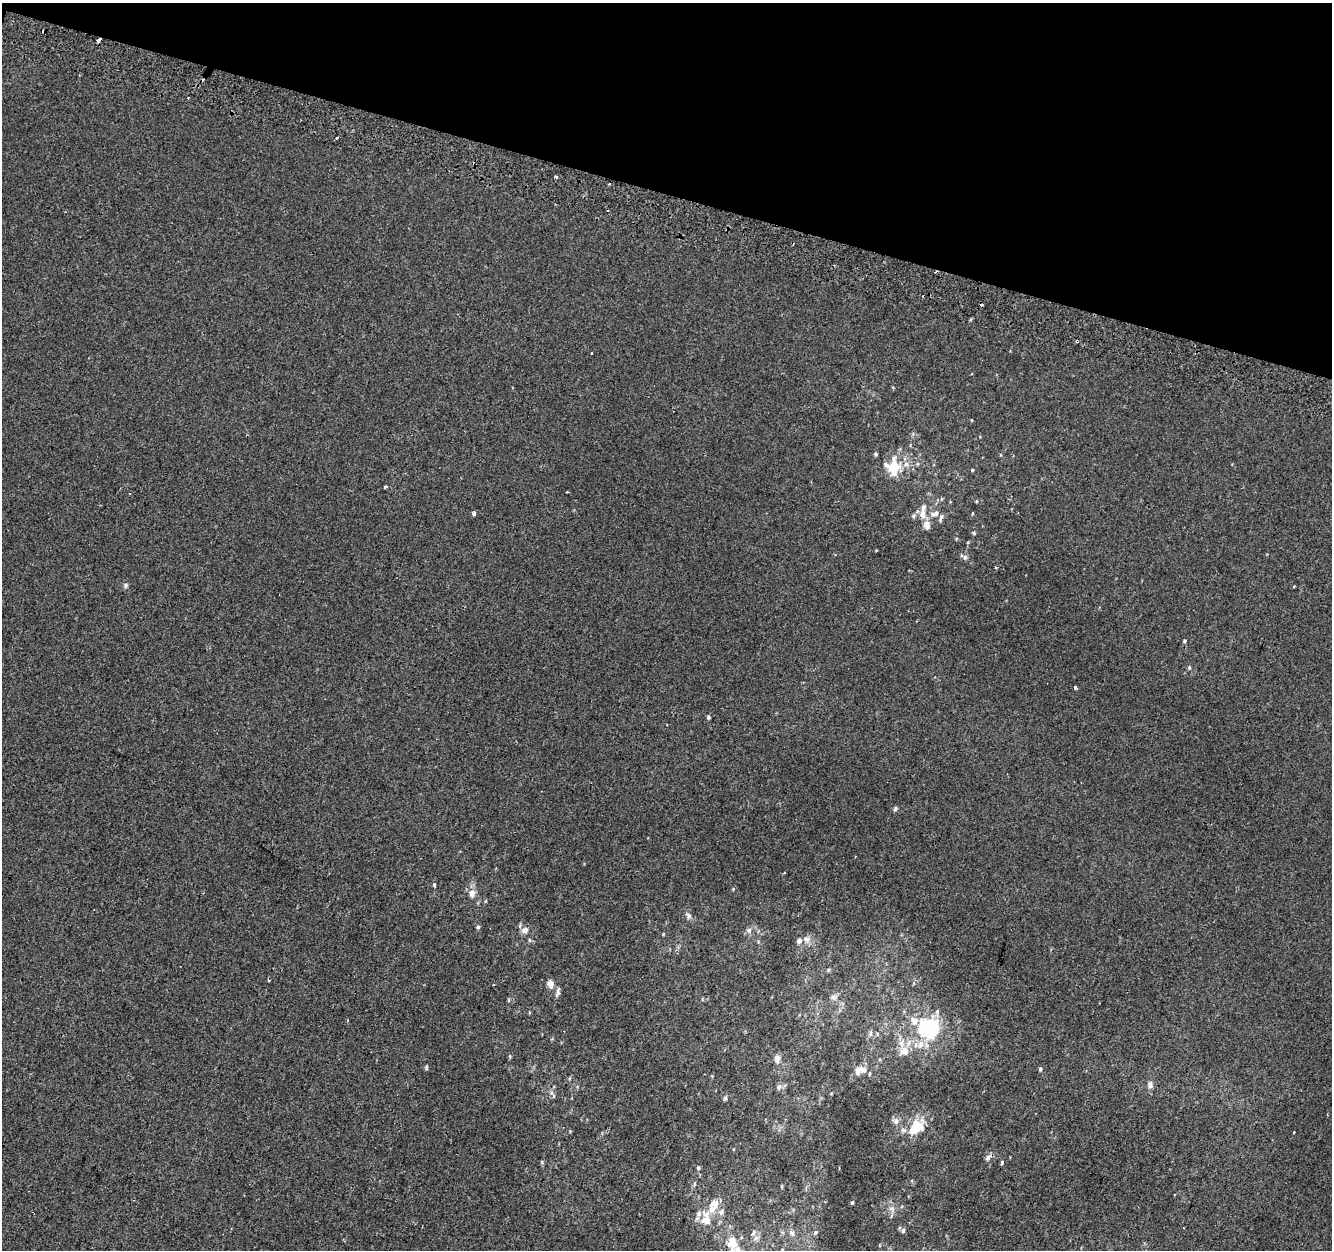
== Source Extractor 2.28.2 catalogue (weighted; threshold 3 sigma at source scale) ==
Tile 2 of 4 x 4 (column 2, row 1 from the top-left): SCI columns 1354-2683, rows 4065-5312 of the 5356 x 5574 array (HDU 1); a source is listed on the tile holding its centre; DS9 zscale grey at full resolution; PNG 1334 x 1252 px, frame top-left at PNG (2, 3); no overlay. Shown black and unused: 15% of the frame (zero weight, under 2 of 3 exposures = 2% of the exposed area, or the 3 px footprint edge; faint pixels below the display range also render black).
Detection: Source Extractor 2.28.2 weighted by HDU 2 'WHT'; one run over the whole footprint, this tile lists its part. Background 1.95e-05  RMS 0.0028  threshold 0.0126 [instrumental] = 3 sigma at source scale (4.5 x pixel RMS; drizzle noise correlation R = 1.50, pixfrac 1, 0.0396/0.0396 arcsec/px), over >= 5 px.
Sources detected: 90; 1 inside a brighter object's white glare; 8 cosmic-ray / hot-pixel residue — not listed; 11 inside a brighter listed object's ellipse — not listed separately; the other 70 listed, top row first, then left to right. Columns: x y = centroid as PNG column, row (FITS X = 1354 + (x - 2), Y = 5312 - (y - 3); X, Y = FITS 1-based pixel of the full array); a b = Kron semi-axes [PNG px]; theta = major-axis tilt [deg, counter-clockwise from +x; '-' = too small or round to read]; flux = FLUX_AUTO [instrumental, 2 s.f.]
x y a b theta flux
99 40 4 3 - 6.9
188 98 3 3 - 1.4
337 137 3 2 - 0.29
556 176 5 3 - 0.44
1077 341 4 3 - 1.1
591 353 3 3 - 0.72
971 420 4 3 - 0.2
875 454 4 4 - 0.46
906 464 7 6 - 1.1
894 468 19 12 85 7.3
972 470 4 4 - 0.27
386 487 4 3 - 0.28
474 513 4 3 - 2.3
936 513 7 7 - 0.88
922 514 12 8 85 2.1
913 516 6 5 - 0.56
927 525 8 7 - 2.2
974 533 6 3 -72 0.27
965 557 6 5 - 0.58
996 567 3 2 - 0.37
126 585 7 5 74 0.5
1185 641 4 3 - 0.33
1189 667 6 4 90 0.4
1075 687 3 3 - 1.9
708 717 6 4 82 0.44
895 809 6 5 - 0.49
434 884 5 4 - 0.35
472 894 11 8 -90 1.6
688 916 8 7 - 0.89
478 927 5 5 - 0.4
525 930 9 7 30 1.4
749 930 7 6 - 0.82
806 939 10 8 -34 1.4
529 940 5 5 - 0.39
828 970 5 5 - 0.35
269 980 4 2 - 0.24
550 984 9 7 -59 1.7
558 992 13 5 81 0.85
833 997 8 7 - 0.95
348 1020 4 3 - 0.29
914 1021 12 10 -54 2.2
932 1031 23 15 41 18
870 1033 9 4 89 0.57
904 1051 13 13 - 3.2
510 1056 6 3 73 0.32
777 1059 10 7 -85 1.3
426 1068 8 3 -78 0.33
1040 1068 5 4 - 0.42
858 1071 14 8 66 1.9
1150 1085 8 7 - 0.94
779 1087 8 6 74 0.8
725 1098 5 5 - 0.5
896 1121 9 7 -80 1
916 1127 14 10 41 8.5
1294 1132 3 2 - 0.57
988 1158 9 6 47 0.93
1002 1162 5 4 - 0.32
698 1168 6 5 - 0.43
694 1184 6 4 -89 0.34
782 1186 5 3 - 0.24
714 1203 13 11 53 2.9
852 1203 4 3 - 0.3
892 1209 10 5 -27 0.87
706 1219 20 12 90 4.3
903 1231 7 5 75 0.49
815 1232 6 5 - 0.45
753 1233 7 5 59 0.59
792 1233 8 7 - 1.1
756 1238 10 5 36 0.81
732 1244 26 13 -82 6.5
Overlapping masked pixels (flux is a lower limit): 2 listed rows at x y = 99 40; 1077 341
Isophote crosses this tile's border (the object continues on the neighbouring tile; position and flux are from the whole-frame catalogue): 1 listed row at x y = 732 1244